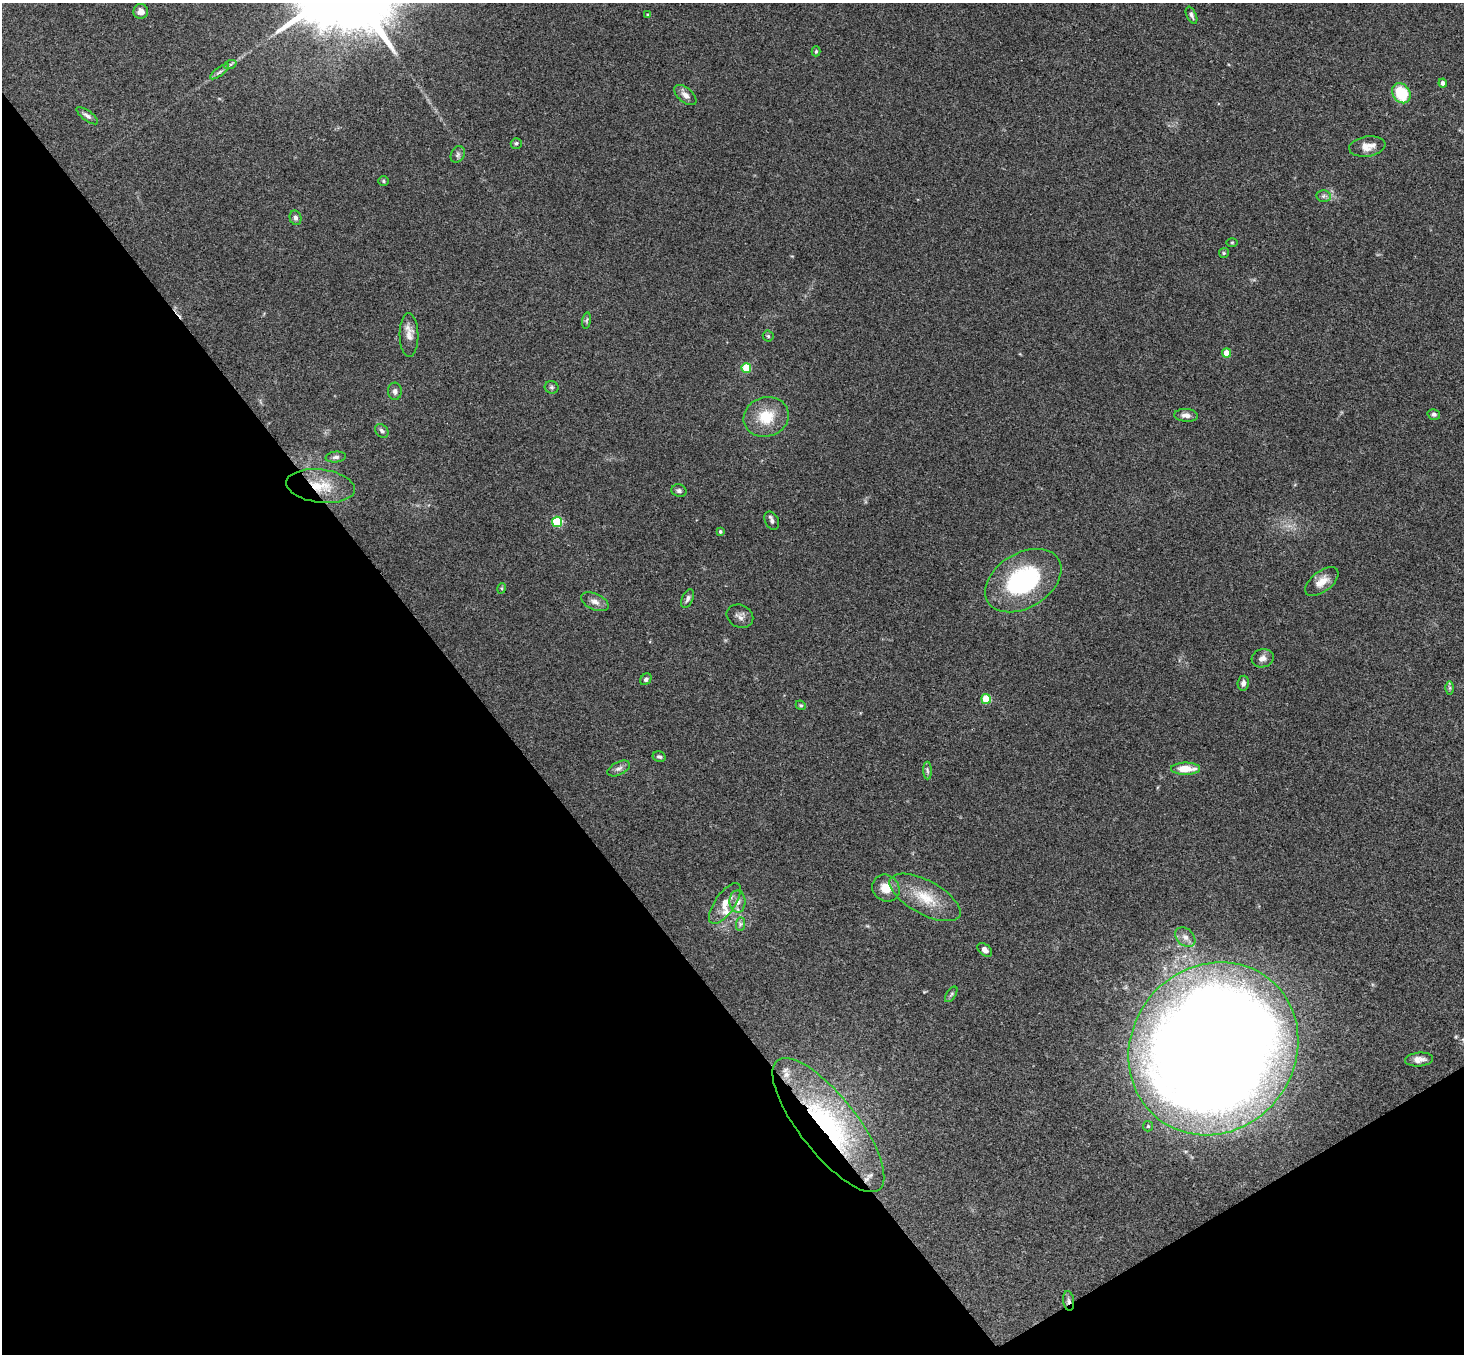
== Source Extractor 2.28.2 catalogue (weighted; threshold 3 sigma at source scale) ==
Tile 14 of 4 x 4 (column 2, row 4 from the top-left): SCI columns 1516-2977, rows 331-1682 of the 5950 x 5930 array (HDU 1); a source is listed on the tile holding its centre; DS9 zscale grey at full resolution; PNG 1466 x 1356 px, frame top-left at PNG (2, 3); each listed source drawn as its Kron ellipse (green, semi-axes under 4 px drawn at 4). Shown black and unused: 35% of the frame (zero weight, under 3 of 4 exposures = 6% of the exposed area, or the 3 px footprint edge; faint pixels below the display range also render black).
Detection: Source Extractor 2.28.2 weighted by HDU 2 'WHT'; one run over the whole footprint, this tile lists its part. Background 0.153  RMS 0.0072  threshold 0.0324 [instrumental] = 3 sigma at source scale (4.5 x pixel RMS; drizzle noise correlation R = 1.50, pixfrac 1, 0.05/0.05 arcsec/px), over >= 5 px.
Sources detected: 67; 3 inside a brighter listed object's ellipse — not listed separately; the other 64 listed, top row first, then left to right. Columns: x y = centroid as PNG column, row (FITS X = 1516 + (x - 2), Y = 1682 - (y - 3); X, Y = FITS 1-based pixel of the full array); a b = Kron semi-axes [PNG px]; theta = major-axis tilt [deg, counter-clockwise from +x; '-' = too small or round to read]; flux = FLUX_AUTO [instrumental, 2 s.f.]
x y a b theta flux
141 11 7 7 - 4.8
648 15 4 3 - 0.93
1192 15 9 5 -65 1.9
816 51 5 4 - 0.94
230 65 6 4 20 1.2
220 72 11 3 35 1.8
1443 83 4 4 - 3
1401 93 11 8 -55 28
685 95 13 7 -41 3.9
87 116 13 5 -36 2.6
516 143 5 5 - 1.3
1367 146 18 10 9 7.7
458 154 9 6 60 2.2
383 181 5 5 - 1.1
1323 196 7 6 - 1.8
296 218 7 5 -77 2.4
1232 242 5 3 - 0.75
1224 253 5 5 - 0.93
587 321 8 4 81 1.3
409 335 22 9 -89 6.4
768 336 5 5 - 1.1
1226 353 4 4 - 12
746 368 5 5 - 31
552 387 7 6 - 1.6
395 391 8 7 - 2.5
1434 414 6 5 - 1.8
1186 415 12 6 -4 3.9
766 417 23 19 17 21
382 431 8 6 -46 1.9
336 457 10 5 5 2.1
321 486 34 16 -7 22
679 491 7 6 - 1.9
772 521 9 6 -62 2.1
557 522 5 5 - 50
720 532 4 4 - 1.3
1023 581 41 27 31 85
1322 582 19 10 37 8.7
502 588 5 3 - 0.75
688 598 10 5 65 2.4
595 602 15 8 -24 4.7
740 616 14 11 -24 4.1
1263 658 11 9 15 3.9
646 679 6 5 - 1.8
1243 683 7 5 83 2.7
1450 688 7 4 90 1.2
986 699 5 4 - 27
801 705 5 4 - 0.96
659 757 7 5 -14 1.4
619 768 12 6 26 2.9
1186 769 14 6 0 13
927 770 9 4 -88 1.6
886 888 14 13 - 11
925 897 39 16 -28 23
738 902 11 8 -89 4.1
725 903 24 10 55 10
740 924 7 4 89 1.6
1185 937 11 8 -41 4
985 950 8 5 -41 3.1
951 994 9 4 57 1.4
1213 1049 89 82 51 2300
1419 1059 14 7 4 5
828 1125 82 28 -52 130
1148 1126 5 5 - 1.1
1069 1301 10 5 -82 2.3
Overlapping masked pixels (flux is a lower limit): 3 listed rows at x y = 321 486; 828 1125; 1069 1301